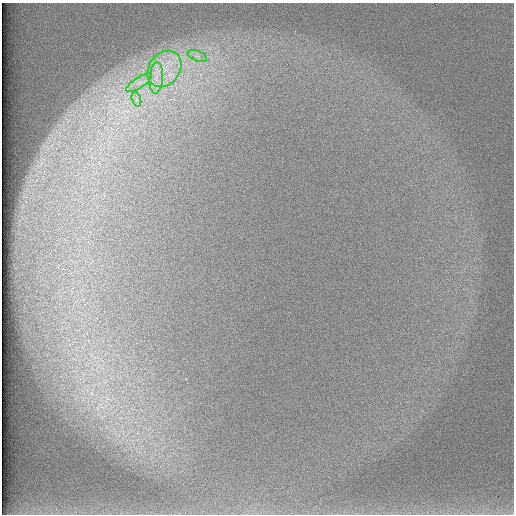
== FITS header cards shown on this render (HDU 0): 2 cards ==
NAXIS1  =                  512 /
NAXIS2  =                  512 /

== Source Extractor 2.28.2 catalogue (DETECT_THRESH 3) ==
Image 512 x 512 px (HDU 0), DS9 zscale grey, 1 PNG px = 1 image px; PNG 516 x 516 px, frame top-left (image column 1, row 512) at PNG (2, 3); each listed source drawn as its Kron ellipse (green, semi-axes under 4 px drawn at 4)
Background 98.4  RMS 2.9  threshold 8.59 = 3 sigma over >= 5 px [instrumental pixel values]
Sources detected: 5; all 5 listed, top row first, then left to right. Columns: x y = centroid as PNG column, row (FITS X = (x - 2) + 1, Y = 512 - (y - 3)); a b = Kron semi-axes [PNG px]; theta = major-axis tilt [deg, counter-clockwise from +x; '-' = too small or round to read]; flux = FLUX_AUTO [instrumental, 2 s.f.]
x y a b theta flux
197 56 10 5 -22 860
164 69 19 15 54 6500
156 78 16 7 85 2400
139 83 15 5 33 1700
136 99 7 4 -71 640